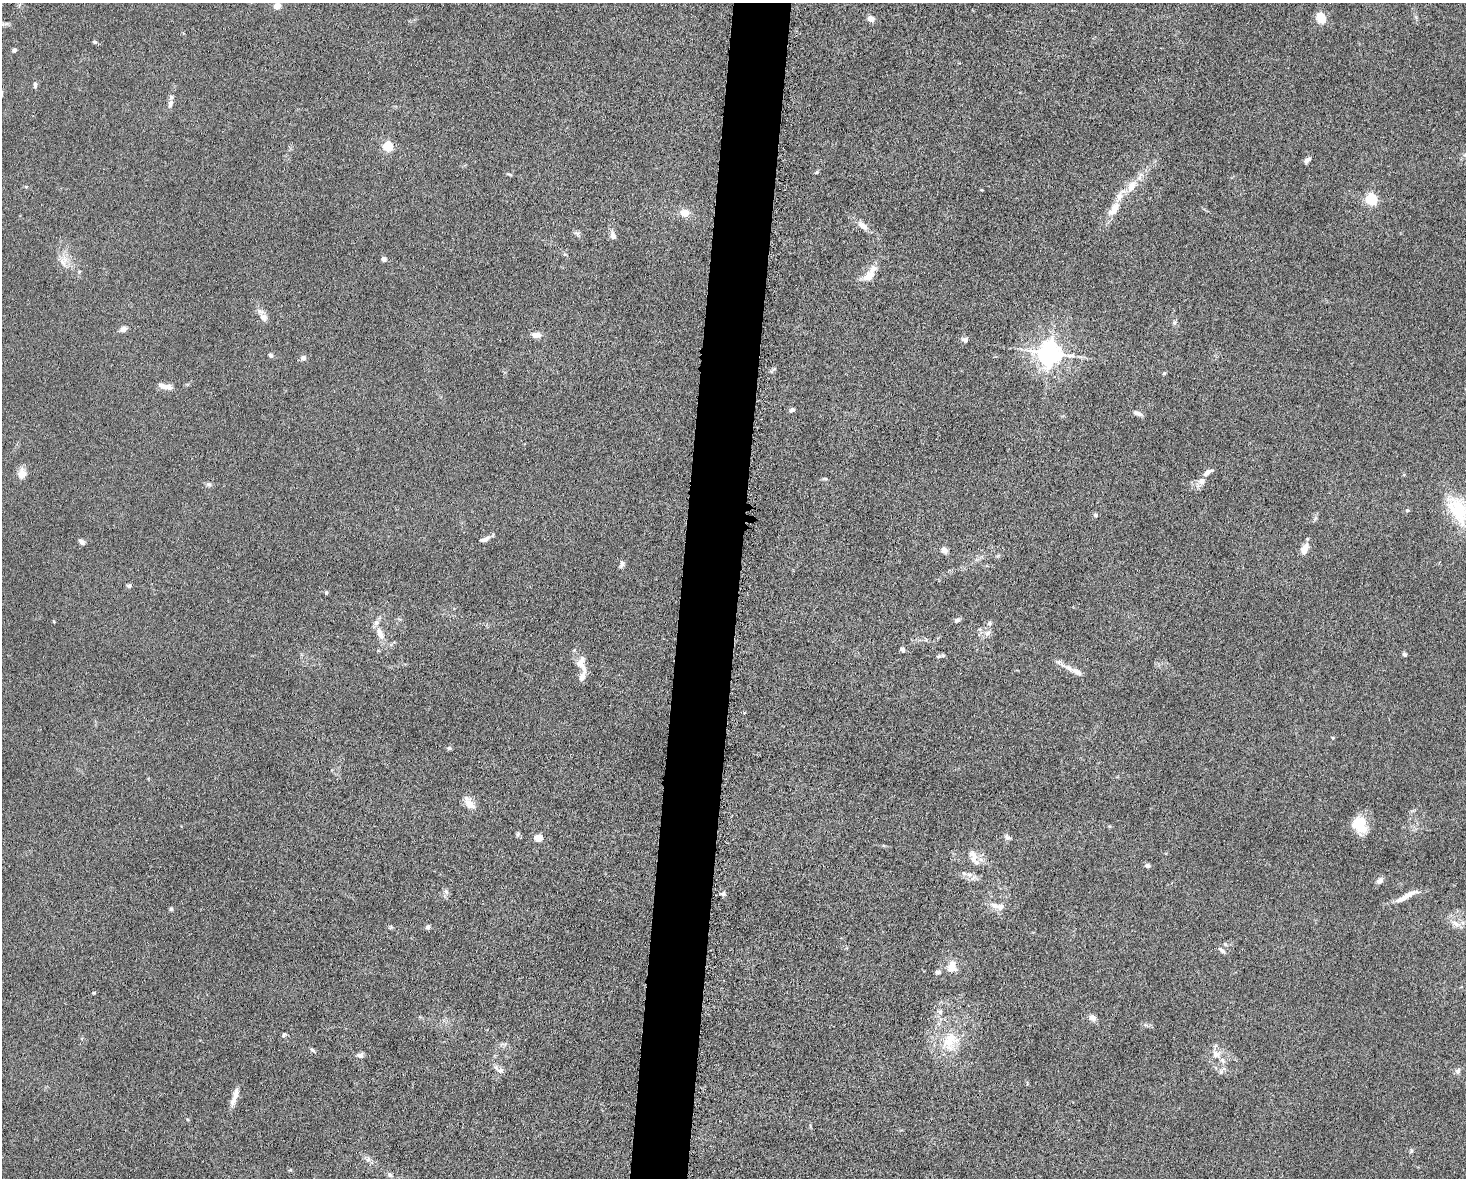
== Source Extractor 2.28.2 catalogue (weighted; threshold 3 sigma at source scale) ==
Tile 5 of 3 x 4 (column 2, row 2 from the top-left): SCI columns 1693-3156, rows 2360-3535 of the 4746 x 4720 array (HDU 1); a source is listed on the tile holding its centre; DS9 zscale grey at full resolution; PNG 1468 x 1180 px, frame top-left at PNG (2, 3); no overlay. Shown black and unused: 4% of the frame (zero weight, under 5 of 10 exposures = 2% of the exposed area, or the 3 px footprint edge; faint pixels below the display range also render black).
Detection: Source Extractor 2.28.2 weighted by HDU 2 'WHT'; one run over the whole footprint, this tile lists its part. Background 0.023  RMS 0.0021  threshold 0.00866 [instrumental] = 3 sigma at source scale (4.09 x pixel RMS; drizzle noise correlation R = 1.36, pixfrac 0.8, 0.05/0.05 arcsec/px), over >= 5 px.
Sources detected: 103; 9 inside a brighter listed object's ellipse — not listed separately; the other 94 listed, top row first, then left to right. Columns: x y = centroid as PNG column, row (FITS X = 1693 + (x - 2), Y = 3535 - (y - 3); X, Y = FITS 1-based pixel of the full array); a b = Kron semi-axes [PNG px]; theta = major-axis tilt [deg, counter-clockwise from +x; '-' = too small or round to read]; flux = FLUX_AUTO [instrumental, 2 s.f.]
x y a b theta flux
277 6 9 7 30 1.3
1321 18 10 8 -65 3.8
871 19 7 6 - 1.3
95 42 6 4 -15 0.33
14 50 5 5 - 0.44
35 85 10 4 -90 0.45
170 104 12 6 72 0.8
388 147 5 5 - 12
1307 160 10 5 47 0.63
816 172 5 4 - 0.25
1131 186 20 10 61 2.7
982 190 5 3 - 0.16
1371 199 6 5 - 24
1114 209 21 10 56 2.9
685 213 11 10 - 1.8
863 226 16 8 -38 1.5
613 236 10 7 -79 0.87
384 259 5 5 - 0.65
63 262 14 9 -63 1.7
869 276 14 10 36 2.1
263 317 11 10 - 1.3
1174 322 7 6 - 0.44
123 329 9 6 27 0.74
536 335 11 6 -4 1.5
965 339 9 6 -10 0.59
1050 353 8 7 - 200
271 355 6 5 - 0.44
303 358 7 6 - 0.69
774 369 6 4 18 0.27
1164 373 5 4 - 0.23
168 387 13 7 -12 1.1
792 410 7 5 12 0.51
1138 413 10 6 -24 0.74
1207 472 14 6 37 0.93
21 474 12 9 77 1.8
825 479 6 4 -1 0.26
1202 481 10 8 11 1.1
208 484 8 6 -29 0.48
1407 510 6 5 - 0.32
1458 510 42 21 -63 11
1096 515 6 5 - 0.4
485 539 13 6 20 0.85
82 542 6 5 - 0.71
1305 549 14 8 65 1.7
944 550 8 6 -39 1.1
622 564 10 5 72 0.57
129 586 6 5 - 0.42
326 592 5 4 - 0.29
957 620 7 6 - 0.57
989 623 6 4 -72 0.31
987 633 9 8 - 1
380 634 20 8 -67 2.1
902 649 6 4 -68 0.61
1404 654 5 5 - 0.43
938 656 8 5 19 0.38
581 664 24 12 -77 2.5
1069 668 24 7 -26 1.8
1332 738 5 3 - 0.18
449 748 7 4 44 0.31
470 803 19 9 -53 2
1361 828 25 12 -72 4.3
518 834 7 5 61 0.35
1007 837 9 6 -37 0.57
538 838 7 6 - 2.5
973 858 12 10 77 1.8
1148 866 6 5 - 0.56
964 873 8 5 -30 0.65
1380 881 8 6 40 0.89
446 892 7 4 -19 0.41
724 893 7 4 -90 0.39
1406 896 32 6 28 2.3
995 906 15 8 -19 1.6
171 909 5 5 - 0.31
1456 924 15 7 -30 1.4
428 927 6 5 - 0.45
1221 950 11 5 -42 0.61
952 967 13 11 86 2.4
938 972 7 5 -5 0.48
94 993 4 3 - 0.17
940 1012 7 6 - 0.57
1092 1017 10 8 -31 0.93
284 1035 8 4 50 0.34
950 1041 28 21 56 7.2
312 1050 8 4 -36 0.33
1216 1054 12 10 -42 1.6
360 1055 7 6 - 0.82
500 1070 11 7 -15 0.93
1458 1071 8 6 66 0.62
1221 1072 8 6 70 0.59
234 1097 25 6 73 1.8
1411 1151 7 4 -90 0.31
368 1159 6 5 - 0.44
290 1170 5 3 - 0.2
390 1175 7 6 - 0.47
Isophote crosses this tile's border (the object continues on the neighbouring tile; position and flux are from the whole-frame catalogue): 1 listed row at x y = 1458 510